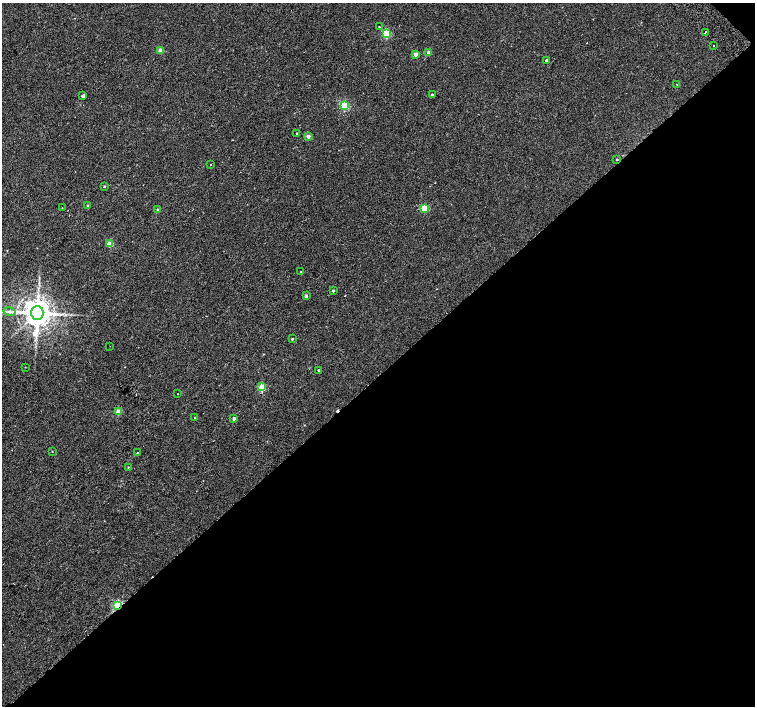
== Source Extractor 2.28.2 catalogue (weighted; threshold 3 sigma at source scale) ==
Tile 12 of 4 x 4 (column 4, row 3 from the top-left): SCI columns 4568-6073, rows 1672-3079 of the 6118 x 6093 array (HDU 1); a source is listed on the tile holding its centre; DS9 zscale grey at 2 x 2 block average (1 PNG px = mean of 2 x 2 image px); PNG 757 x 708 px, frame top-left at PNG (2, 3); each listed source drawn as its Kron ellipse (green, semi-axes under 4 px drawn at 4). Shown black and unused: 47% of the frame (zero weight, under 2 of 3 exposures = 3% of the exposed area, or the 3 px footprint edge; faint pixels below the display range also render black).
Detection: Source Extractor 2.28.2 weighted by HDU 2 'WHT'; one run over the whole footprint, this tile lists its part. Background 0.00525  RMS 0.0036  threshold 0.0162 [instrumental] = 3 sigma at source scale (4.5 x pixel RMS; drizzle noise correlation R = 1.50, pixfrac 1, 0.0396/0.0396 arcsec/px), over >= 5 px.
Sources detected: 43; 3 cosmic-ray / hot-pixel residue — neither listed nor drawn; the other 40 listed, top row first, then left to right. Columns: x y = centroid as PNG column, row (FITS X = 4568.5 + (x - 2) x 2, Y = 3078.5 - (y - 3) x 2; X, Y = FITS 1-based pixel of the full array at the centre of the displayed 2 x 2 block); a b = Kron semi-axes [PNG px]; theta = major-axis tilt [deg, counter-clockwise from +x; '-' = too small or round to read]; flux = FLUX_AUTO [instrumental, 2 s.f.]
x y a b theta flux
379 27 2 2 - 0.45
705 32 4 2 - 0.93
386 34 3 3 - 51
713 46 2 2 - 1.5
160 50 3 2 - 7.6
429 52 2 2 - 6.8
415 54 2 2 - 6.6
546 60 2 2 - 1.5
677 84 2 2 - 0.27
432 95 2 2 - 1.1
83 96 2 2 - 2.7
344 105 3 3 - 55
297 133 2 2 - 0.51
308 136 3 2 - 3.6
617 160 2 2 - 2.1
211 165 2 2 - 0.47
104 186 2 2 - 0.92
88 206 3 3 - 1.3
62 207 2 2 - 0.46
424 208 3 3 - 28
158 210 3 2 - 2.2
110 244 3 3 - 17
301 272 3 2 - 0.47
333 291 2 2 - 1.2
306 296 2 2 - 2.2
9 312 6 3 -13 1.8
37 313 7 6 - 1500
292 339 2 2 - 0.89
110 346 2 2 - 0.41
25 367 2 2 - 0.38
318 370 2 2 - 6.4
262 387 3 3 - 24
177 394 2 2 - 7
118 411 3 3 - 14
194 418 2 2 - 0.57
234 418 2 2 - 2.3
52 451 2 2 - 0.32
137 453 2 2 - 0.4
128 467 2 2 - 0.46
118 605 3 2 - 78
Overlapping masked pixels (flux is a lower limit): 1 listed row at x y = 118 605
Diffuse or blended objects may show on this block-average render without a row.